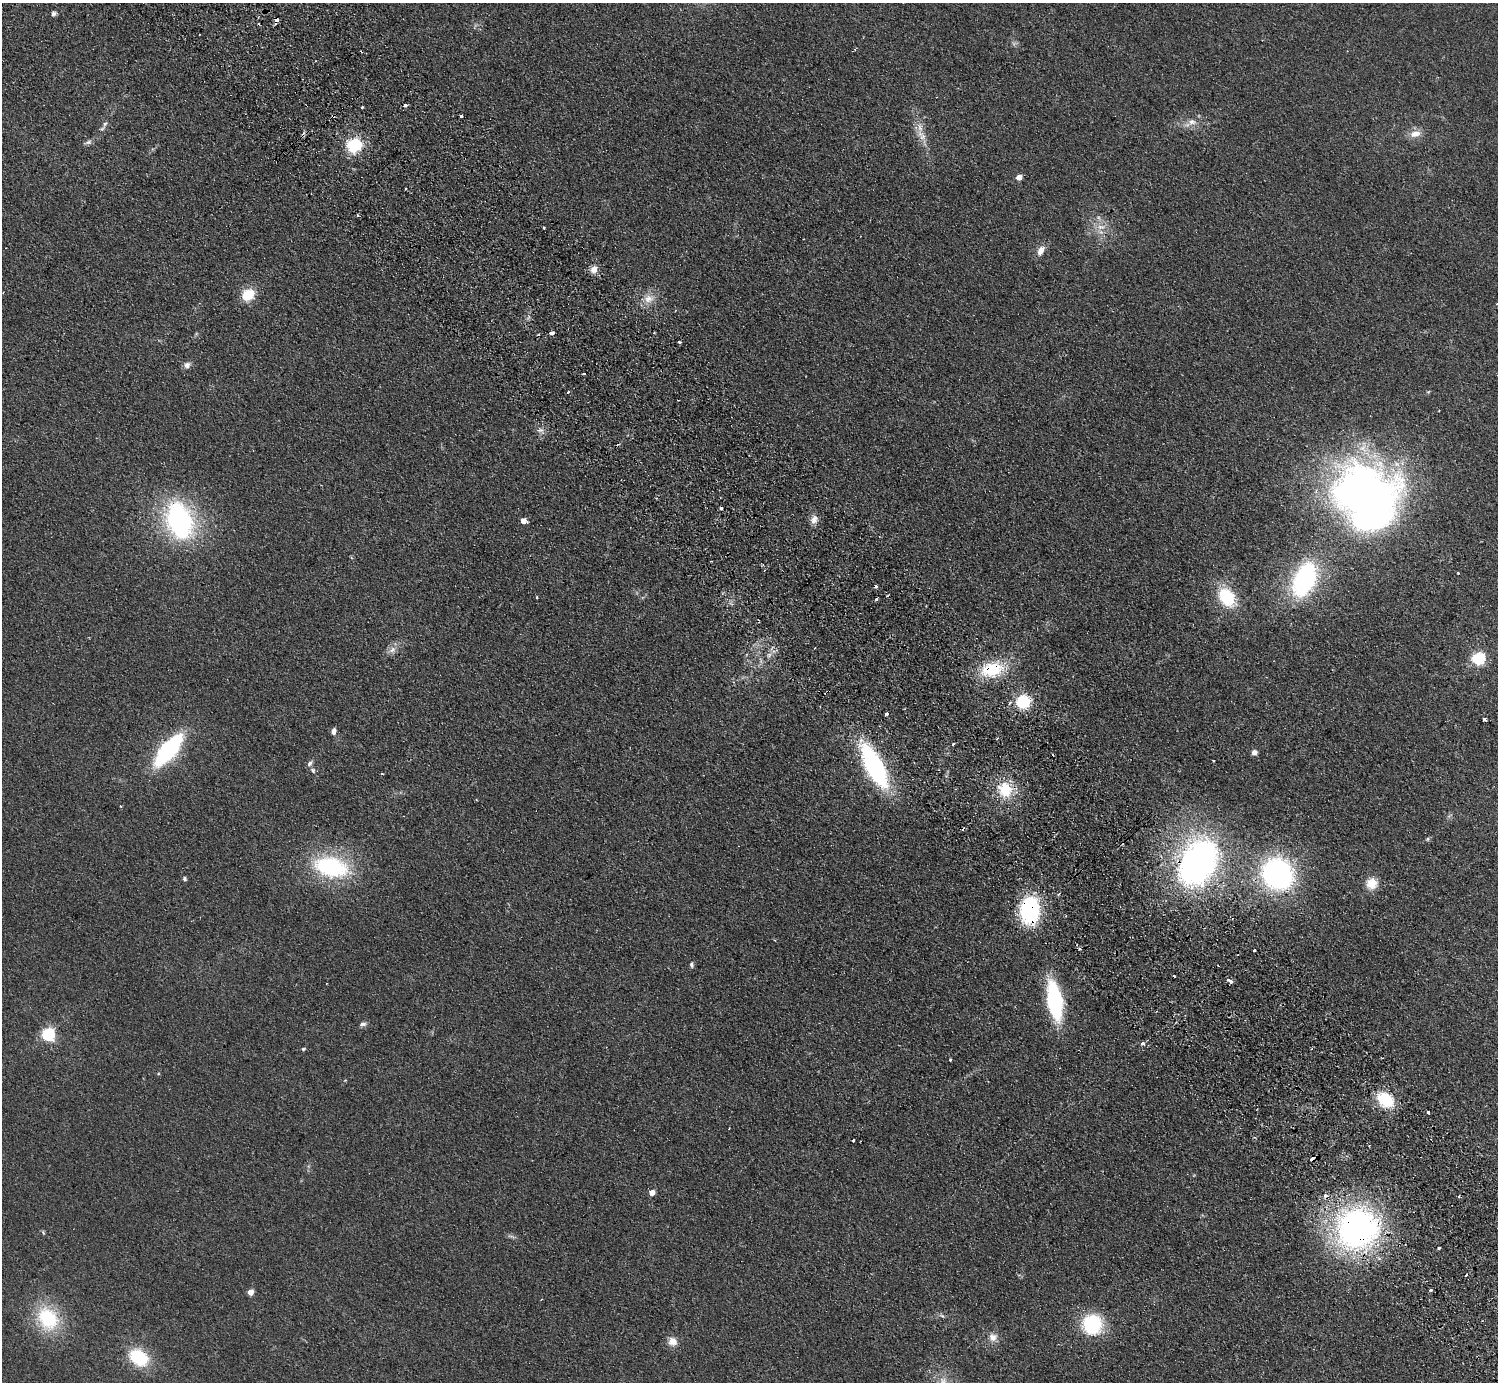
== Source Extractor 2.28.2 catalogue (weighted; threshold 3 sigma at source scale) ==
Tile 6 of 4 x 4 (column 2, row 2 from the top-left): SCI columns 1542-3037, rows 2962-4341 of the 6072 x 6064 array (HDU 1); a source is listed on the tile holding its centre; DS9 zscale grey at full resolution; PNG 1500 x 1384 px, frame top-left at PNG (2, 3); no overlay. Shown black and unused: <1% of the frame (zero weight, under 2 of 3 exposures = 3% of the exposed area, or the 3 px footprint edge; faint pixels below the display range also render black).
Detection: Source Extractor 2.28.2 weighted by HDU 2 'WHT'; one run over the whole footprint, this tile lists its part. Background 0.115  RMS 0.011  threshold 0.0477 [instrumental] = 3 sigma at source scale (4.5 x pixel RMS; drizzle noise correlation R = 1.50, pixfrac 1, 0.05/0.05 arcsec/px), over >= 5 px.
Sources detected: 102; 1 inside a brighter object's white glare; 17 cosmic-ray / hot-pixel residue — not listed; the other 84 listed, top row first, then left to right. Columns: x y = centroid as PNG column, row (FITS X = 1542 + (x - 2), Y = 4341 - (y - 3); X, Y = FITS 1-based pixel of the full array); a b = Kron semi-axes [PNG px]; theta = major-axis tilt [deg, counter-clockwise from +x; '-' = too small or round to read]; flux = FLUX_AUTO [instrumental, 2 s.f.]
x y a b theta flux
53 13 6 5 - 3
276 20 5 3 - 6.1
362 107 3 3 - 1.3
461 116 3 3 - 5.3
1192 122 14 9 9 9
105 124 10 7 64 3.8
1415 134 15 9 16 10
921 135 21 9 -57 12
88 142 11 6 16 3.3
354 145 14 13 - 47
1019 177 5 4 - 12
1101 227 15 7 3 8.9
544 228 2 2 - 1.2
1041 251 13 7 64 7.6
594 269 10 8 53 6.8
248 295 11 9 35 31
649 299 14 12 8 12
552 333 4 3 - 15
679 342 3 2 - 2.7
187 365 9 7 25 4.7
584 374 3 3 - 1.9
567 392 3 3 - 9.5
540 430 10 5 6 3.6
1360 493 78 58 10 600
814 519 12 8 74 6.5
179 520 36 25 -69 190
523 521 5 4 - 9.2
1304 579 30 18 66 150
537 597 3 3 - 1.7
1227 597 21 15 -52 52
392 650 11 7 29 5.8
1478 658 6 6 - 140
992 669 26 16 15 48
1023 701 11 11 - 49
1010 703 4 4 - 1.7
886 714 4 3 - 7
1484 719 4 3 - 4.8
334 731 8 5 87 4.1
997 739 3 3 - 1.1
953 744 3 2 - 2.1
168 750 29 11 50 160
1254 752 5 5 - 7.1
1214 761 3 2 - 1.5
310 763 9 5 45 3.1
874 766 38 14 -63 190
313 770 8 6 -47 2.7
382 774 4 2 - 0.85
1005 789 21 18 -53 34
120 806 3 3 - 0.95
1427 839 6 5 - 1.5
1198 862 45 30 62 390
331 867 34 19 -13 120
1278 874 25 22 -48 250
184 879 5 5 - 1.9
1372 883 14 13 - 15
1030 910 21 15 87 140
1254 950 3 3 - 3
691 965 8 5 -79 2.3
1230 981 7 4 -27 4.7
1054 1000 29 11 -81 150
363 1024 9 6 15 3.1
48 1034 6 6 - 190
1143 1043 3 3 - 5.8
303 1049 5 4 - 1.4
951 1060 3 3 - 3
1385 1100 17 12 -35 45
1428 1112 3 3 - 3.3
853 1140 3 2 - 2.1
1313 1159 4 3 - 56
652 1192 5 4 - 11
1325 1196 4 3 - 8.8
1357 1229 35 33 17 400
43 1233 7 4 -70 1.4
511 1236 12 2 -12 2
1439 1248 3 3 - 2.7
1431 1290 3 3 - 2.4
250 1292 4 4 - 12
942 1316 6 4 -4 1.9
48 1318 28 22 -56 66
1092 1324 15 15 - 92
993 1337 12 12 - 8.3
672 1341 12 11 - 8.8
139 1357 19 14 -35 58
943 1382 16 12 -55 12
Overlapping masked pixels (flux is a lower limit): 8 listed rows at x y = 276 20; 992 669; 1005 789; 1198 862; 1030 910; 1313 1159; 1325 1196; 1357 1229
Isophote crosses this tile's border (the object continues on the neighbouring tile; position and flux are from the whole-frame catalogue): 1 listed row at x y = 943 1382